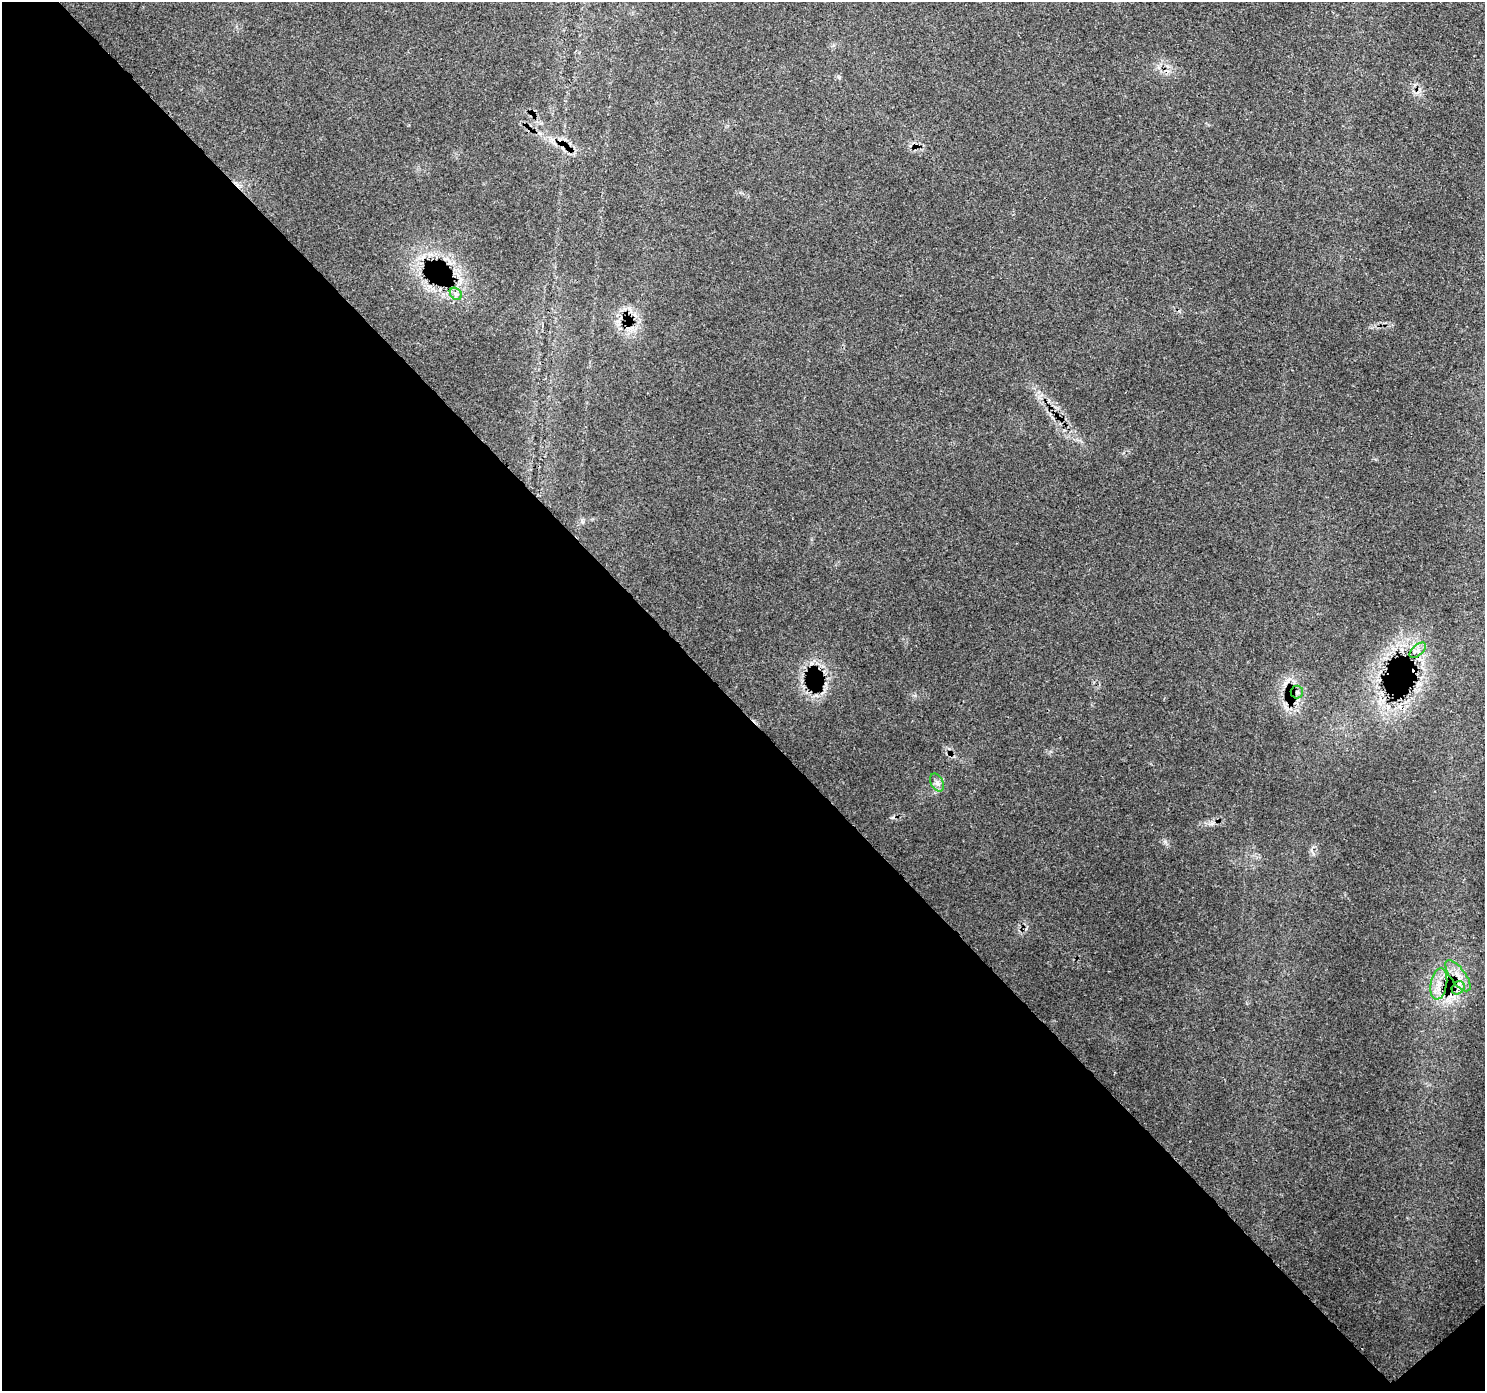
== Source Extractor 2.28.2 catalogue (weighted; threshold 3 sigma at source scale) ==
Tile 14 of 4 x 4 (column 2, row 4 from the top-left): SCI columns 1573-3055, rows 228-1616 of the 6114 x 6074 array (HDU 1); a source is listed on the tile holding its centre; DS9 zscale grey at full resolution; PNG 1487 x 1393 px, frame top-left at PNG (2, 2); each listed source drawn as its Kron ellipse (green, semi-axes under 4 px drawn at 4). Shown black and unused: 49% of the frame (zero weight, under 3 of 4 exposures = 8% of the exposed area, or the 3 px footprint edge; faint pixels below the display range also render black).
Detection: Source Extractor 2.28.2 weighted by HDU 2 'WHT'; one run over the whole footprint, this tile lists its part. Background 0.126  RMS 0.0044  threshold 0.0197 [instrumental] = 3 sigma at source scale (4.5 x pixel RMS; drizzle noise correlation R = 1.50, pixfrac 1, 0.0396/0.0396 arcsec/px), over >= 5 px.
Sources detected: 8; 1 cosmic-ray / hot-pixel residue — neither listed nor drawn; the other 7 listed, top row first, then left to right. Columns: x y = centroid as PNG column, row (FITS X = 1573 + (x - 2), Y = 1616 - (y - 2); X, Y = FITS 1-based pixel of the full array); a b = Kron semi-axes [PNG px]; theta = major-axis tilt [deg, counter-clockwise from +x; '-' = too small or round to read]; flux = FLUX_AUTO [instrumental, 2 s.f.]
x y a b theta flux
456 294 7 5 -46 1.3
1418 650 10 5 42 2
1297 692 6 6 - 1.3
937 783 9 6 -63 1.8
1458 976 18 7 -54 4.9
1439 984 16 8 79 5
1458 988 7 5 47 2
Overlapping masked pixels (flux is a lower limit): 3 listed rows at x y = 1458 976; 1439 984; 1458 988